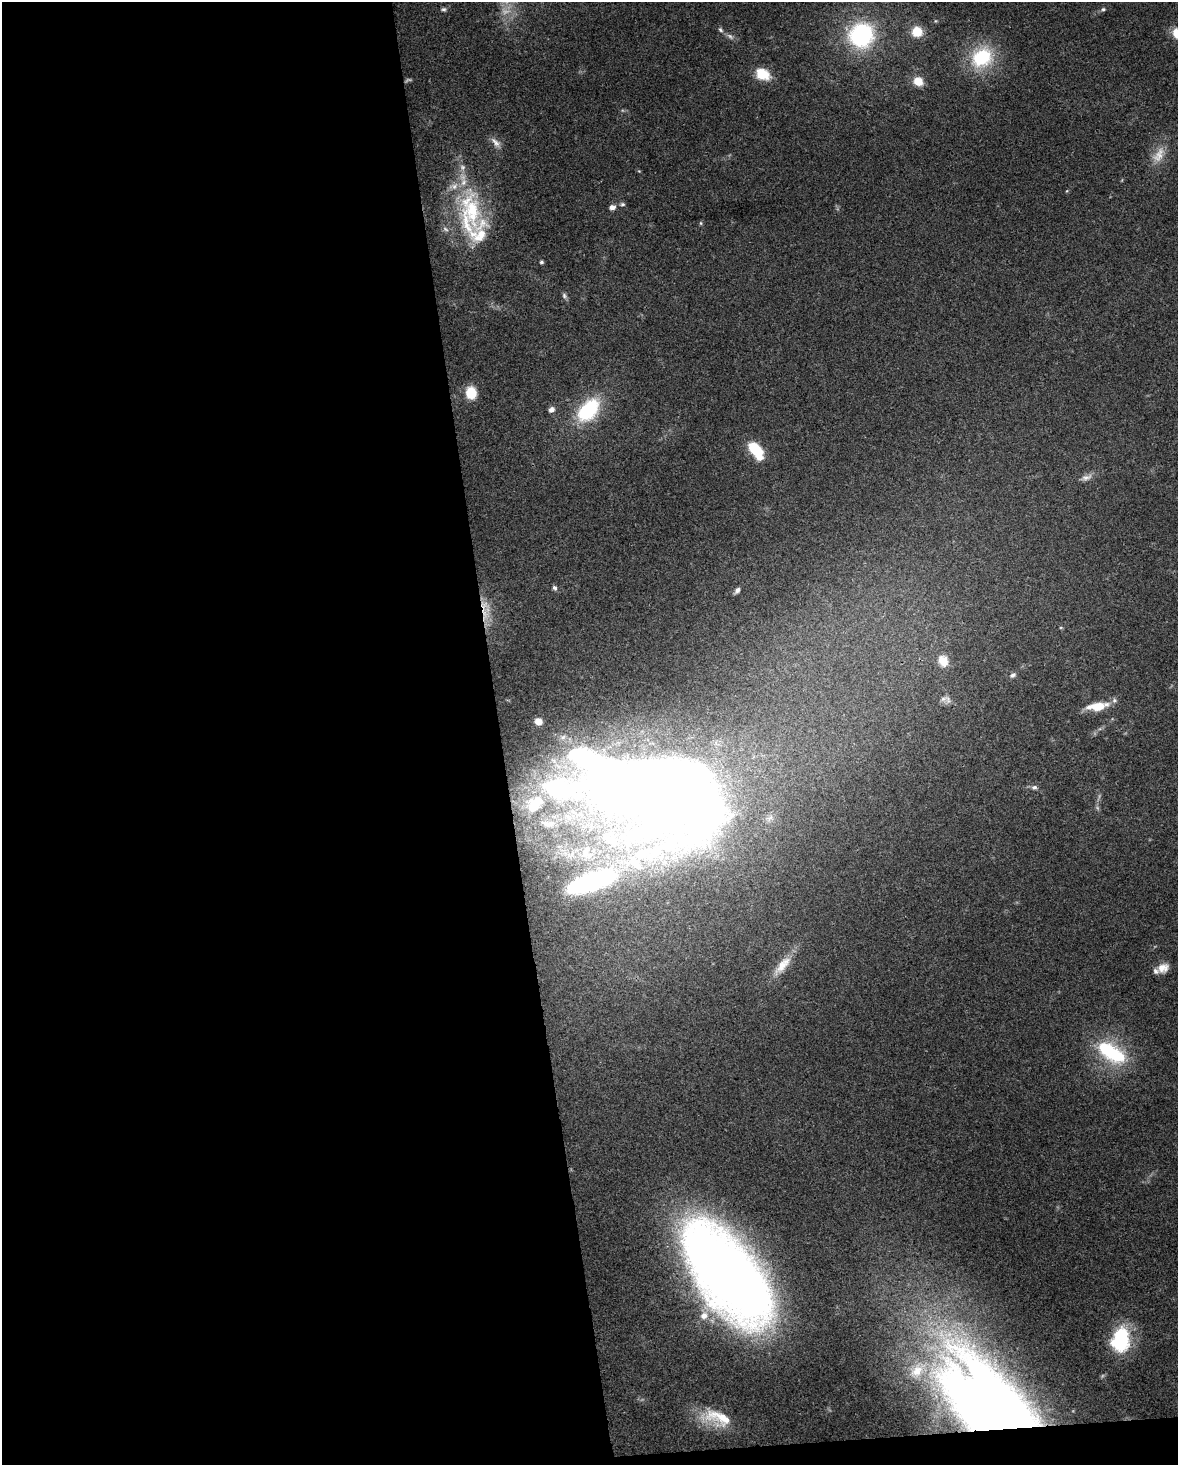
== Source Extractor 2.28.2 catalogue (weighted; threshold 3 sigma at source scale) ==
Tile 9 of 4 x 3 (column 1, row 3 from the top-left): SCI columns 1-1176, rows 61-1523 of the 4706 x 4467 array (HDU 1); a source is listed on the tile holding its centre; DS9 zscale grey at full resolution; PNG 1180 x 1467 px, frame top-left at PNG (2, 2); no overlay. Shown black and unused: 43% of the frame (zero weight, under 3 of 4 exposures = <1% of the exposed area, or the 3 px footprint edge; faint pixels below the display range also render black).
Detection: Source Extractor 2.28.2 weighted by HDU 2 'WHT'; one run over the whole footprint, this tile lists its part. Background 0.0955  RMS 0.0055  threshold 0.025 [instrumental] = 3 sigma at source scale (4.5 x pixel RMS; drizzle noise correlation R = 1.50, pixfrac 1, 0.0396/0.0396 arcsec/px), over >= 5 px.
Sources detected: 64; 4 too faint to see at this stretch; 5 inside a brighter object's white glare — not listed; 14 inside a brighter listed object's ellipse — not listed separately; the other 41 listed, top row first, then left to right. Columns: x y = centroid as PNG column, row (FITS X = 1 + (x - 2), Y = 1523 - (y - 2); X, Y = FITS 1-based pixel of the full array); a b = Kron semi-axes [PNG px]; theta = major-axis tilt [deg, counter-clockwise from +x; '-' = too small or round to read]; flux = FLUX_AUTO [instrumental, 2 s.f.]
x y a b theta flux
444 9 6 5 - 1.1
1103 9 5 5 - 0.94
720 30 7 6 - 1.3
917 32 10 10 - 12
1177 33 12 9 -61 8.3
861 35 25 23 42 67
982 57 23 18 37 37
762 74 18 13 -28 11
918 81 11 9 -32 7.6
496 142 17 8 -48 3.6
622 204 7 5 -14 1.1
612 207 7 6 - 2.7
472 211 64 28 -79 55
701 223 6 4 -89 0.67
445 229 9 5 -28 1.7
541 262 5 3 - 0.88
564 296 8 6 -53 1.3
471 393 12 10 -77 14
551 410 7 6 - 2.4
588 410 29 18 48 38
754 449 16 9 -48 22
1086 477 16 7 19 3.4
554 588 7 5 -57 1.3
737 590 8 5 52 1.9
484 605 15 12 -46 6.4
943 661 15 12 -68 6
1013 675 9 6 34 1.6
943 699 12 6 24 2.2
1098 706 25 9 8 12
667 783 103 64 -46 970
1034 787 7 6 - 1.6
558 789 182 94 -37 250
782 965 33 11 48 11
1163 968 15 11 28 6
1114 1054 36 21 -25 37
728 1274 88 42 -51 810
704 1315 12 10 42 6.2
1121 1339 31 19 81 39
917 1371 21 15 48 12
1000 1411 126 44 -53 650
718 1418 41 19 -17 21
Overlapping masked pixels (flux is a lower limit): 2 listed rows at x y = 484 605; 1000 1411
Isophote crosses this tile's border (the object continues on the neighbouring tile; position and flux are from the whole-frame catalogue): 1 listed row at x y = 1177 33